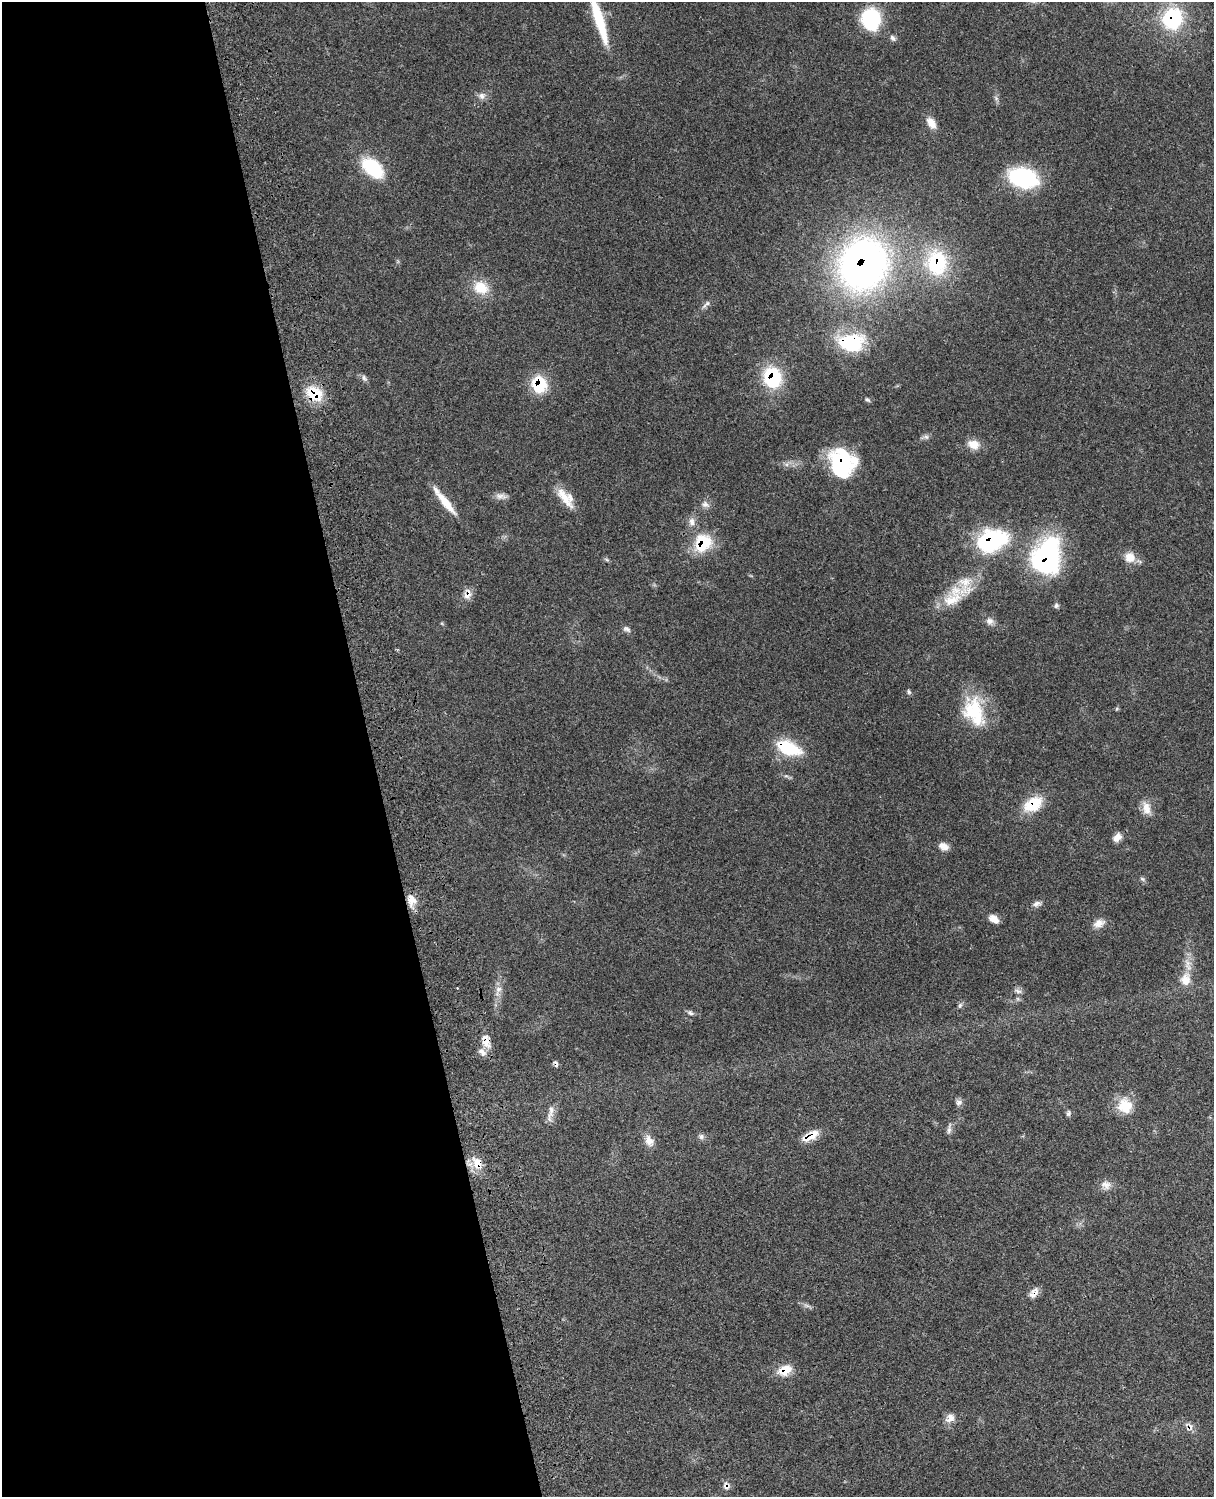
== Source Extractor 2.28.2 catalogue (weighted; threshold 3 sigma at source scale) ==
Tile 5 of 4 x 3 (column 1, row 2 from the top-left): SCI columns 122-1333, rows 1773-3267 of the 5088 x 4924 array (HDU 1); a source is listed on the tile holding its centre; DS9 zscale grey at full resolution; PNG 1216 x 1499 px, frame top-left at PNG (2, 2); no overlay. Shown black and unused: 31% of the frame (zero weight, under 3 of 4 exposures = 6% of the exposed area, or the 3 px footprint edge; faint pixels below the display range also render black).
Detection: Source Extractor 2.28.2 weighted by HDU 2 'WHT'; one run over the whole footprint, this tile lists its part. Background 0.109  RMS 0.0066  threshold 0.0298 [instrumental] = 3 sigma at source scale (4.5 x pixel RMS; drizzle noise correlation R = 1.50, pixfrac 1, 0.05/0.05 arcsec/px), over >= 5 px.
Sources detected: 78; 2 inside a brighter object's white glare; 2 cosmic-ray / hot-pixel residue — not listed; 4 inside a brighter listed object's ellipse — not listed separately; the other 70 listed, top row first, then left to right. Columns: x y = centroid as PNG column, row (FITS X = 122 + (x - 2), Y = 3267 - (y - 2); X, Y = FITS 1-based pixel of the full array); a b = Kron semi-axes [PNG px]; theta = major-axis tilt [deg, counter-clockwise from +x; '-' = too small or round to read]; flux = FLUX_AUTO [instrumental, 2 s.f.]
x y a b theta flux
599 19 58 9 -72 36
871 19 23 20 -86 39
1172 19 22 19 63 52
893 38 9 6 -50 2
482 96 10 9 - 3.2
996 98 8 4 -46 1.4
931 123 14 8 -57 6.9
373 168 32 19 -41 28
1023 178 30 19 -15 59
937 263 25 21 89 49
863 264 44 39 63 320
481 288 20 16 -23 15
706 304 16 5 42 2.5
851 343 28 17 0 50
772 377 21 17 -86 43
364 378 10 6 -66 1.9
539 384 15 13 -83 29
314 394 20 15 -36 21
867 400 8 4 -40 1.2
926 437 8 6 -12 1.9
974 444 15 11 -19 7.8
842 462 33 17 -19 41
501 496 17 7 -7 3.6
564 497 34 10 -54 11
444 501 40 8 -52 13
705 504 12 8 -30 3.2
692 522 12 8 -88 4.1
991 540 31 20 19 72
703 543 22 17 57 28
1047 557 37 26 74 110
1130 557 13 12 - 8.1
964 584 38 17 71 21
468 594 15 9 75 5.1
1056 605 7 6 - 1.4
990 621 11 9 -11 3.5
627 629 11 6 -27 2
909 692 7 5 -62 1.1
974 712 38 25 -70 34
788 748 29 14 -21 29
1033 804 24 15 32 19
1146 808 18 10 -76 6.8
1117 837 11 8 48 4.5
943 846 12 8 -22 4.7
1142 879 7 5 -22 1.3
411 900 16 11 -78 7.4
1037 904 11 6 14 2.6
994 919 11 8 -32 5.4
1099 923 15 10 26 5.3
1186 979 20 14 82 10
498 989 12 8 51 4
1018 991 11 6 -21 2.3
960 1005 8 5 63 1.5
691 1013 9 5 -10 1.7
486 1041 19 11 -74 7.7
959 1102 9 7 33 2.3
1123 1106 25 14 80 12
551 1111 24 7 79 5
1069 1113 7 6 - 1.5
949 1129 18 5 81 2.3
810 1136 21 9 29 10
701 1137 8 7 - 2
649 1141 17 10 -63 5.7
477 1163 20 12 -65 9.5
1106 1185 15 11 -26 4.7
1034 1293 16 8 55 4.5
807 1306 9 4 -19 1.8
785 1370 18 12 22 11
950 1418 14 11 52 4.9
1190 1427 13 8 41 3.4
726 1486 11 9 -90 3.2
Overlapping masked pixels (flux is a lower limit): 21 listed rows (the first 20) at x y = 1172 19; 937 263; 863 264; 851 343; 772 377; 539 384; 314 394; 842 462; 991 540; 703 543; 1047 557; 468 594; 788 748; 1033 804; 486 1041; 810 1136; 477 1163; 1034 1293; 785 1370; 1190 1427
Isophote crosses this tile's border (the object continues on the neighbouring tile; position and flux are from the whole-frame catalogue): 1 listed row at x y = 599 19